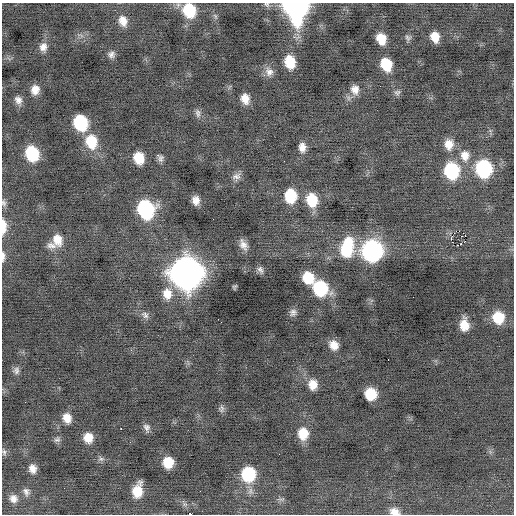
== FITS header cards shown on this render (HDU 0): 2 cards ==
NAXIS1  =                  512 / Axis length
NAXIS2  =                  512 / Axis length

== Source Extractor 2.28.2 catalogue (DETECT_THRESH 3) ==
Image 512 x 512 px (HDU 0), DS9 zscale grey, 1 PNG px = 1 image px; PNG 516 x 516 px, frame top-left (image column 1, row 512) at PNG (2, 3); no overlay
Background -0.0798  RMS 0.77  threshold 2.31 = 3 sigma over >= 5 px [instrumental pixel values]
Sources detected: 82; all 82 listed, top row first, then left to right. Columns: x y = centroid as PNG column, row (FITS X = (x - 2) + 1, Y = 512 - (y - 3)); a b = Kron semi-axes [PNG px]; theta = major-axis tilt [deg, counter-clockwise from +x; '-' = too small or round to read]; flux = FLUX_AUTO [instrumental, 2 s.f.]
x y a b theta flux
265 4 5 4 - 200
296 7 16 13 -73 18000
189 10 13 11 -71 2100
123 21 13 10 -71 530
435 37 9 7 -72 690
408 38 9 7 -34 150
381 39 10 8 -68 870
43 47 11 9 79 370
111 54 9 8 - 220
290 62 12 9 -75 1200
386 64 11 9 -68 1500
269 72 13 11 -55 370
355 89 13 11 -86 440
35 90 10 9 - 470
397 92 9 7 15 150
245 99 11 8 -73 540
18 100 10 8 -59 300
198 113 12 7 -82 200
80 123 12 10 -72 3100
91 141 16 13 -74 1500
449 144 13 11 -85 590
302 147 11 8 -88 390
32 153 13 10 -69 2300
159 156 13 6 -46 240
465 156 15 13 -77 650
139 158 10 8 -74 1200
284 161 2 2 - 32
484 169 13 11 -79 5600
451 171 13 11 -80 4200
236 176 13 8 18 260
290 196 13 11 -86 1800
196 200 8 6 -81 370
312 200 14 11 -75 1400
3 203 9 6 -73 150
146 209 14 12 -69 6000
213 219 2 2 - 150
3 226 18 7 -89 600
465 235 2 2 - 610
461 236 2 2 - 40
451 238 3 2 - 1300
58 240 15 11 -80 700
51 245 13 9 -13 330
243 245 14 8 -64 360
458 245 3 2 - 830
347 247 22 13 76 2400
372 251 13 12 - 13000
3 256 12 4 89 210
260 270 10 6 -65 190
186 273 16 14 -73 66000
308 278 11 10 - 1400
234 287 5 3 - 80
320 288 13 11 -67 3500
167 294 16 13 -83 770
293 312 9 8 - 220
145 315 11 8 -40 230
498 317 12 11 - 1300
218 319 2 2 - 44
464 325 11 8 -86 780
334 345 10 8 -51 500
388 359 2 2 - 27
16 371 9 8 - 190
313 384 11 9 -87 590
370 394 10 9 - 1400
221 409 10 7 88 140
67 418 10 8 -71 520
147 427 10 7 -72 200
121 429 3 2 - 50
303 434 13 10 -89 940
88 437 10 9 - 660
57 440 9 6 16 140
4 452 9 5 -83 130
279 454 2 2 - 130
101 459 9 6 -23 150
168 462 9 9 - 1100
32 469 9 7 -72 380
248 474 13 12 - 2900
137 491 13 8 78 1000
26 492 11 8 -70 240
13 499 11 11 - 360
185 504 7 6 - 150
394 512 12 8 -14 410
190 514 4 2 - 3200
At the frame edge (FLAGS 8, measured only in part): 8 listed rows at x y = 265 4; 296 7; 189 10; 3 203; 3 226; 3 256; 394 512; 190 514